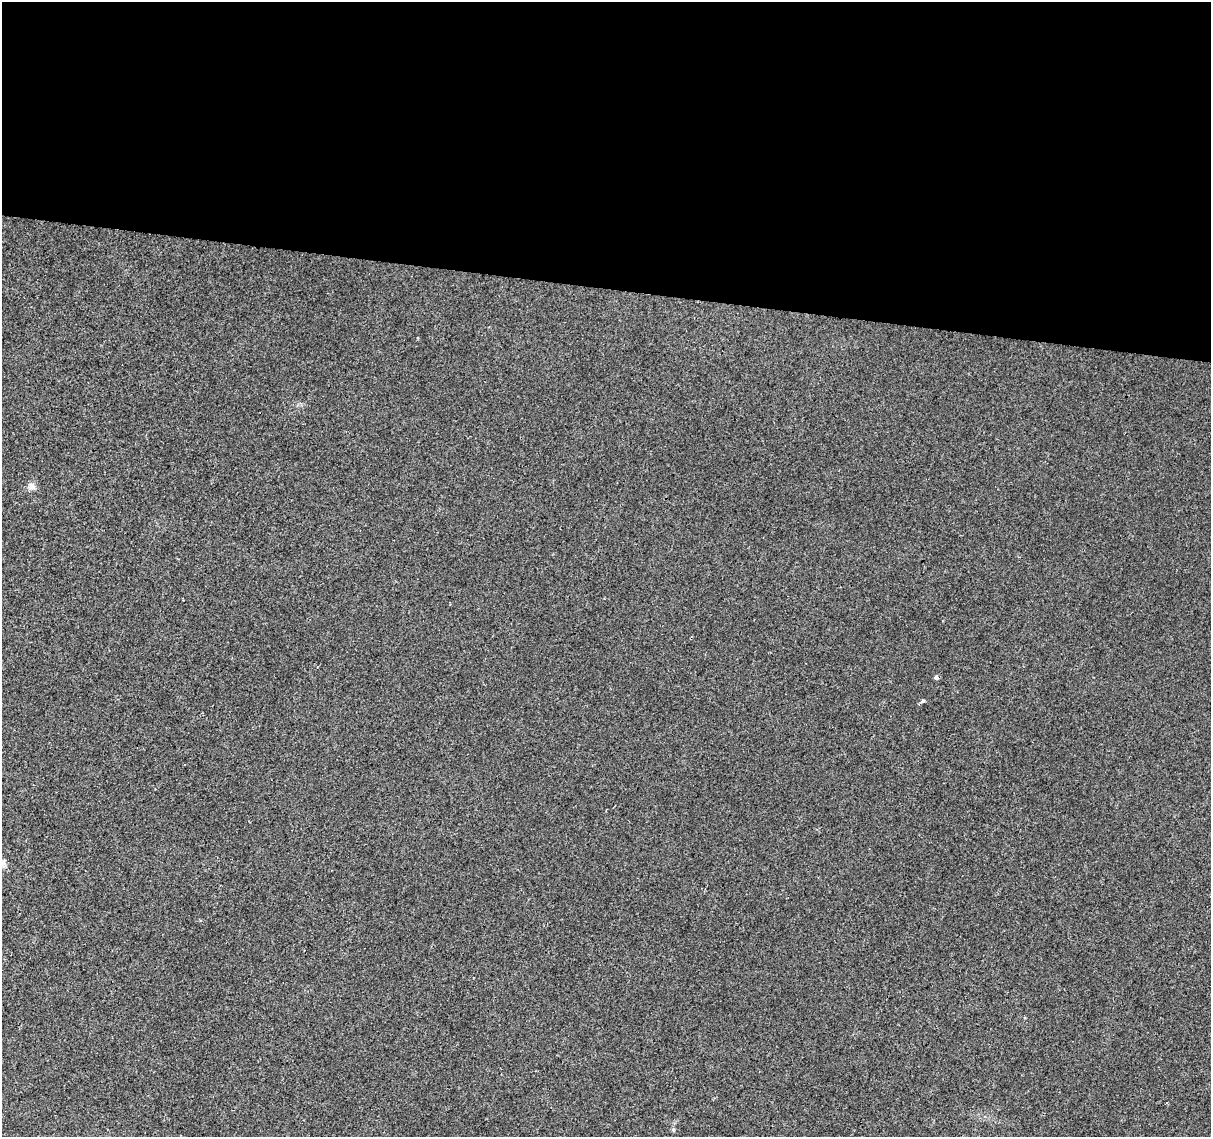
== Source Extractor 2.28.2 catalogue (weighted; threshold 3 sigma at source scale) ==
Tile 3 of 4 x 4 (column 3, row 1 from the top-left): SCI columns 2424-3632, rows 3691-4825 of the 4840 x 5051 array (HDU 1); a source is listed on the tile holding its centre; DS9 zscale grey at full resolution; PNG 1213 x 1139 px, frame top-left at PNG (2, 2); no overlay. Shown black and unused: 25% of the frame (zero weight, under 2 of 3 exposures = <1% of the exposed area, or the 3 px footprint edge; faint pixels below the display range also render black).
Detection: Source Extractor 2.28.2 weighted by HDU 2 'WHT'; one run over the whole footprint, this tile lists its part. Background 0.0109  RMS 0.0057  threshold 0.0258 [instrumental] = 3 sigma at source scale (4.5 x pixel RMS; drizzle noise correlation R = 1.50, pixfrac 1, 0.0396/0.0396 arcsec/px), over >= 5 px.
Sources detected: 5; all 5 listed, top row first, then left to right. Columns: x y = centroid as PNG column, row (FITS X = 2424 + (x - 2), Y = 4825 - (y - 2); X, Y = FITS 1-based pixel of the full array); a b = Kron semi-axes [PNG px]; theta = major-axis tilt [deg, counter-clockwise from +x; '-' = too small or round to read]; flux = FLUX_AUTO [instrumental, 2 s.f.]
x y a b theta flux
32 486 11 8 -45 2.5
936 677 4 4 - 3.4
923 701 3 3 - 2.5
3 863 10 6 74 1.9
673 1130 6 4 -69 0.9